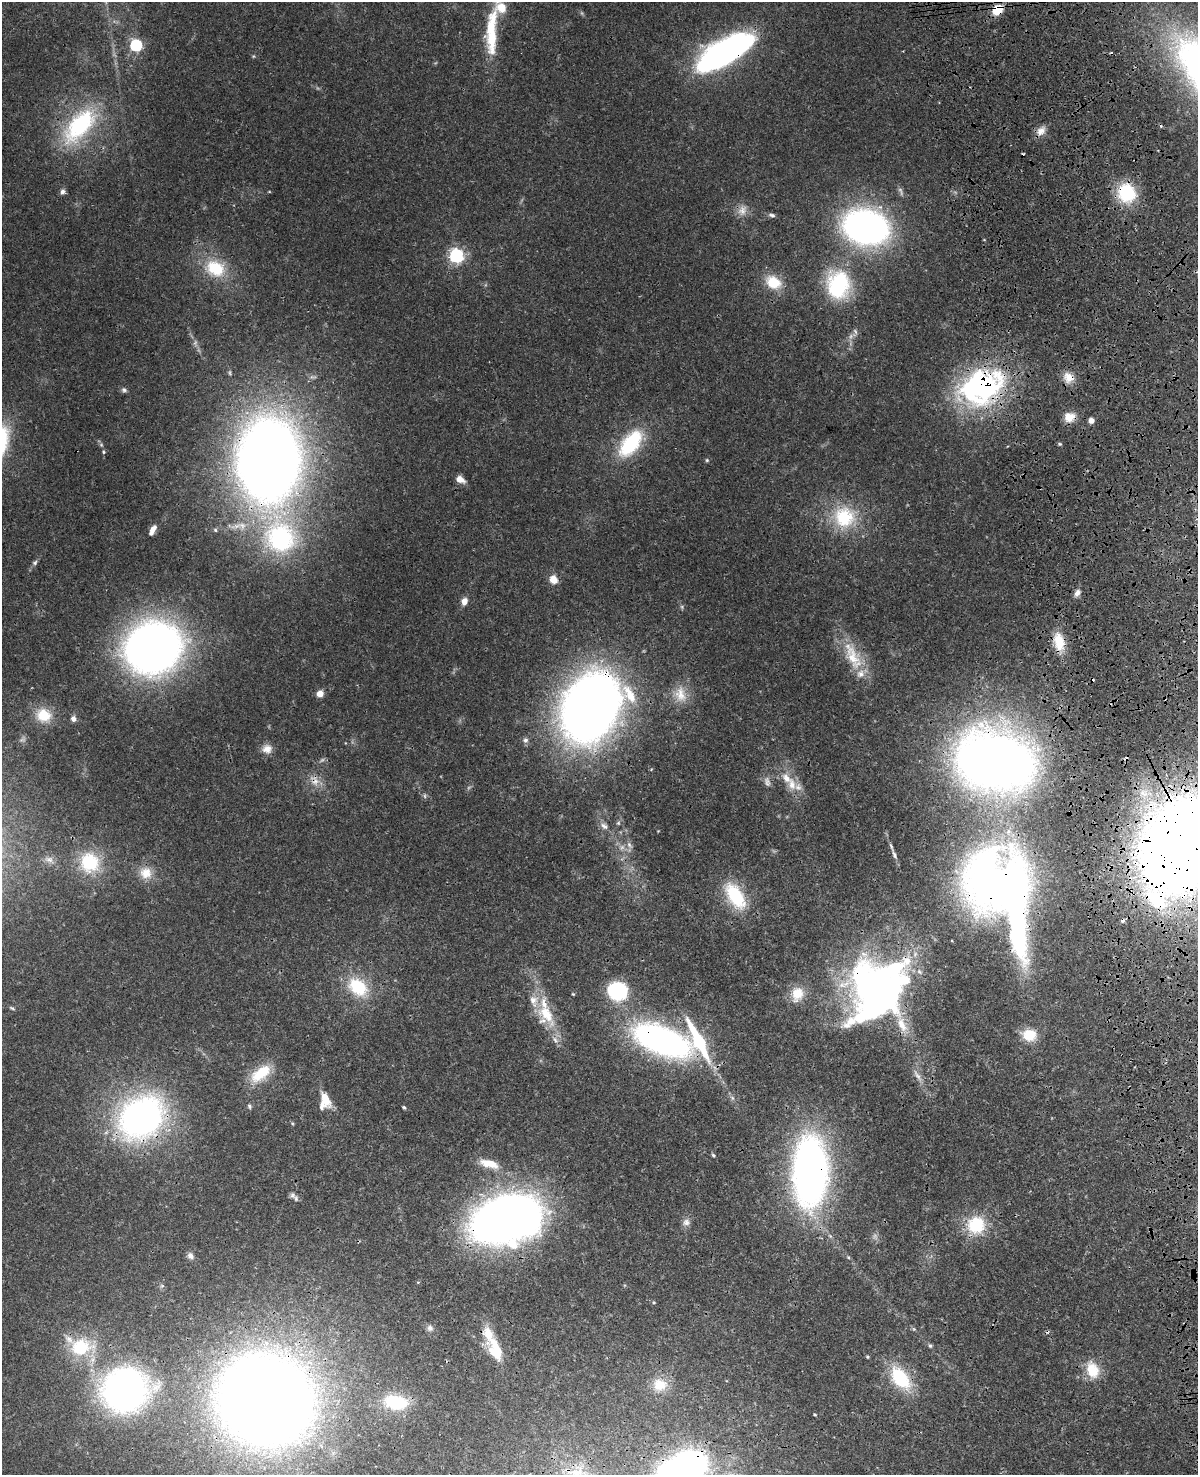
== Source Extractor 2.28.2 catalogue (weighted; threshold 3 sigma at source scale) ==
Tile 6 of 4 x 3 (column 2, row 2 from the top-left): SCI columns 1315-2510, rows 1749-3221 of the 5019 x 4863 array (HDU 1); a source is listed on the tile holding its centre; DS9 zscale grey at full resolution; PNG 1200 x 1477 px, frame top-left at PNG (2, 2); no overlay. Shown black and unused: <1% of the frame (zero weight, under 3 of 4 exposures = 6% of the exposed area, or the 3 px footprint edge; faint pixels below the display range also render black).
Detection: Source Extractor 2.28.2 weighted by HDU 2 'WHT'; one run over the whole footprint, this tile lists its part. Background 0.0238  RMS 0.0024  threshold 0.011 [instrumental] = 3 sigma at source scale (4.5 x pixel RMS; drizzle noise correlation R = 1.50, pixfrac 1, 0.05/0.05 arcsec/px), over >= 5 px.
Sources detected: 127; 3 too faint to see at this stretch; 7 inside a brighter object's white glare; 3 cosmic-ray / hot-pixel residue — not listed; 15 inside a brighter listed object's ellipse — not listed separately; the other 99 listed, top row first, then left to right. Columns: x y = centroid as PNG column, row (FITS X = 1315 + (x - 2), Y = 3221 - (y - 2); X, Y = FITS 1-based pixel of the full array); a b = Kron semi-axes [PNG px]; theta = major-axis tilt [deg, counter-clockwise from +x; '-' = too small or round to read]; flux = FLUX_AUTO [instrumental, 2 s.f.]
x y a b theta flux
998 9 10 8 41 6.7
492 38 42 14 87 10
136 45 6 5 - 39
729 51 55 20 40 59
253 56 5 4 - 0.27
80 126 53 26 49 27
1041 131 14 10 44 2
62 192 8 6 62 0.79
1126 193 21 18 -68 14
742 210 15 13 58 2.4
772 215 9 5 -17 0.67
866 227 32 23 -14 120
456 256 6 6 - 65
215 268 26 20 -25 10
773 282 20 15 -33 6.2
838 285 31 25 88 22
1068 377 15 13 -37 2.8
124 390 8 6 -44 0.61
982 390 62 36 40 47
1069 417 13 11 9 2.9
1091 420 5 5 - 1.3
630 443 40 20 52 16
1060 444 5 4 - 0.31
101 445 6 5 - 0.47
103 452 5 4 - 0.33
269 460 58 42 88 390
707 460 5 4 - 0.31
460 479 8 6 -28 2.5
844 517 32 31 - 15
152 530 12 5 63 1.7
215 530 5 4 - 0.34
280 538 46 42 -54 38
35 563 7 5 41 0.53
553 580 5 5 - 8.3
1077 593 11 7 58 1.1
464 601 8 7 - 1.8
1059 641 22 12 -78 5.8
153 647 34 30 23 250
853 656 47 19 -64 10
320 694 6 6 - 2.2
680 694 23 16 -81 4.6
590 707 53 41 59 270
44 715 19 16 -21 6
73 719 7 6 - 1
525 740 7 7 - 0.8
267 749 13 12 - 2.1
995 761 63 44 -12 250
314 780 18 13 -61 2.9
792 784 19 11 -85 3.4
425 796 7 4 -89 0.42
618 823 6 5 - 0.41
604 826 13 8 -33 1.3
629 845 9 6 -51 0.86
1180 846 54 40 68 640
894 855 12 5 -67 0.87
49 859 14 9 -18 1.7
89 862 26 24 -68 13
146 873 17 16 - 4.1
994 883 74 61 -80 140
735 896 34 17 -58 14
358 987 28 20 -42 12
872 989 73 55 -79 98
617 991 15 14 - 23
573 994 5 3 - 0.24
797 994 20 16 76 5
12 1008 8 3 -26 0.4
546 1014 38 17 -57 10
1029 1035 18 14 -4 5.1
662 1040 54 23 -22 94
261 1073 30 15 37 7.5
917 1076 21 6 -57 1.6
325 1100 17 11 -88 4.9
249 1106 7 6 - 0.51
404 1107 5 3 - 0.34
141 1117 48 39 41 85
713 1155 5 4 - 0.37
489 1164 27 10 -15 4.3
810 1171 59 28 88 140
292 1195 10 8 -65 0.9
505 1219 43 28 17 280
686 1222 11 10 - 1.3
976 1225 23 22 - 11
190 1256 9 8 - 1
654 1302 5 4 - 0.26
430 1328 9 8 - 0.87
914 1329 5 5 - 0.33
930 1346 6 5 - 0.4
80 1347 36 25 5 13
495 1349 32 16 -68 7.5
867 1357 4 3 - 0.29
1092 1370 22 15 -72 6.2
900 1378 32 18 -53 13
660 1385 20 18 1 5.1
125 1390 36 33 23 110
266 1400 69 63 -30 510
396 1402 26 15 -9 12
815 1414 4 3 - 0.26
689 1465 28 23 18 73
578 1473 14 8 41 1.8
Overlapping masked pixels (flux is a lower limit): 22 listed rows (the first 20) at x y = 998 9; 729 51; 1041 131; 1126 193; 1068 377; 982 390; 269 460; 280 538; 1059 641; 590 707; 995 761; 314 780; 1180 846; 994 883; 872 989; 662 1040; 141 1117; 810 1171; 505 1219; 125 1390
Isophote crosses this tile's border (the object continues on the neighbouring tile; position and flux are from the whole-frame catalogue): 3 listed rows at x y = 1180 846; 689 1465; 578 1473